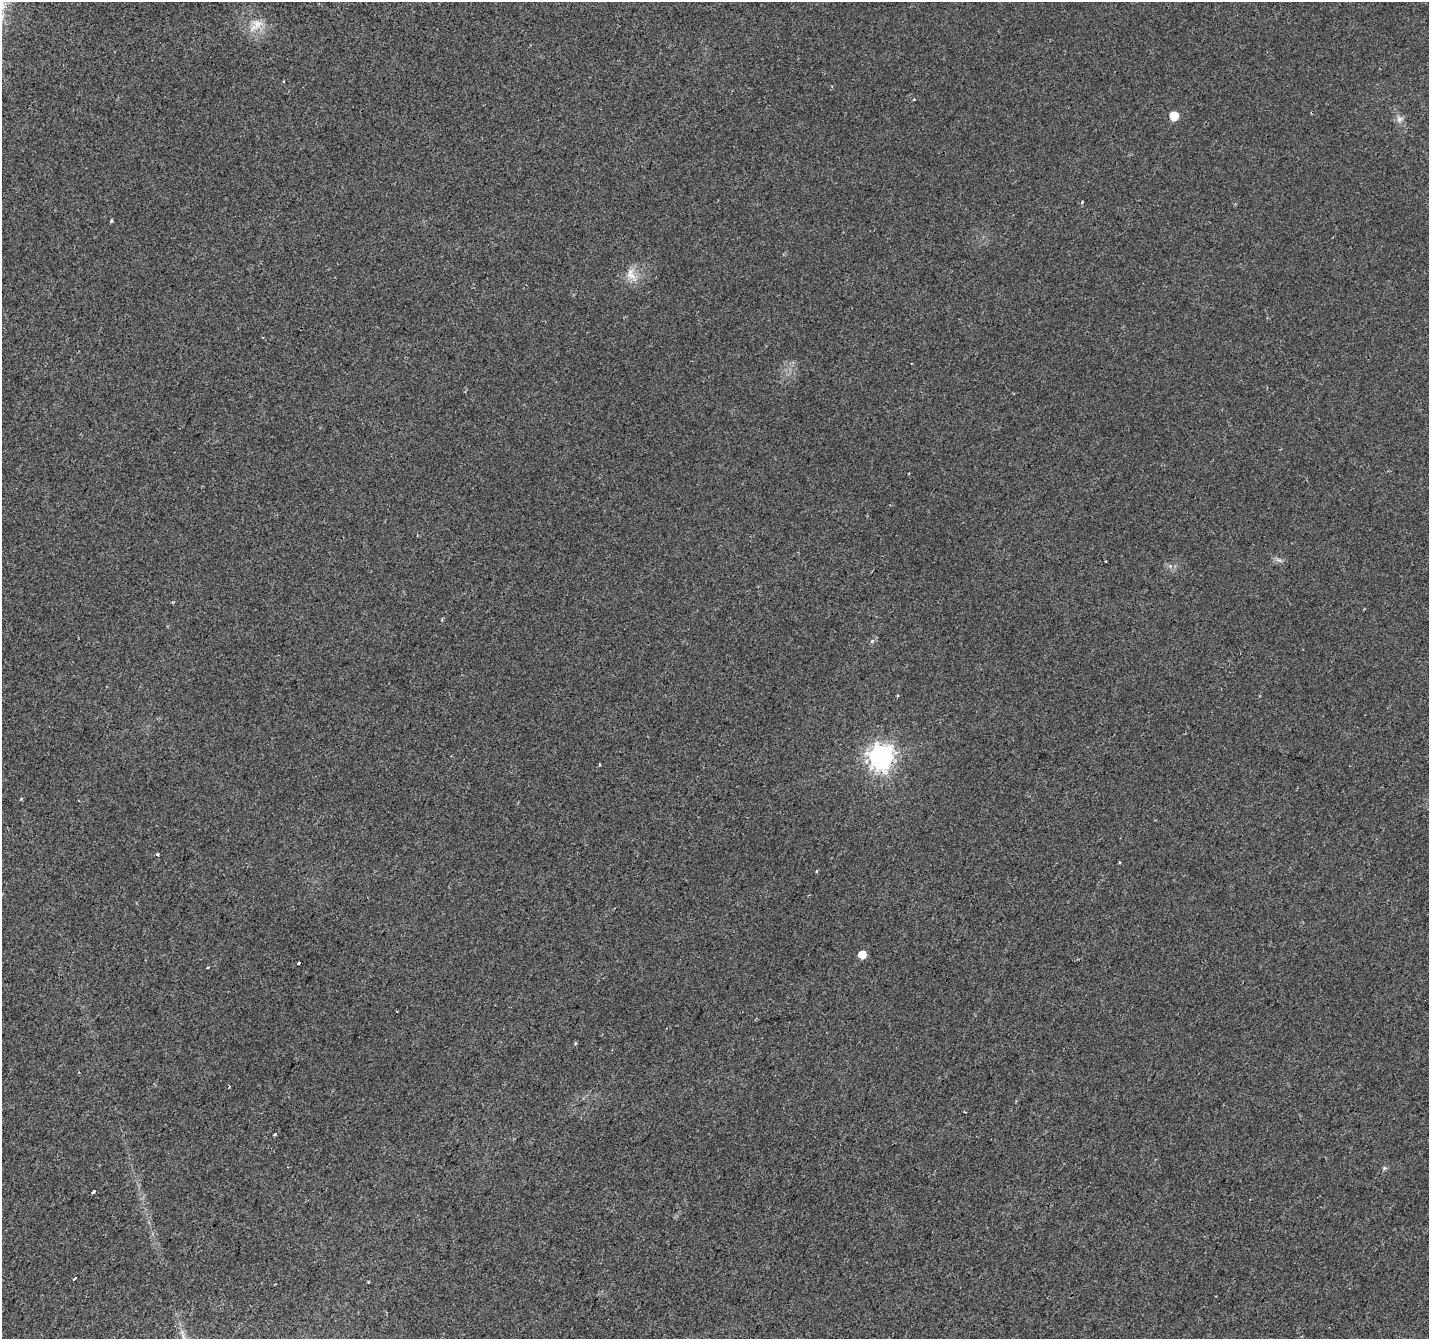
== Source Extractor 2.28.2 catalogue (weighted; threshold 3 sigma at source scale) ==
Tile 7 of 4 x 4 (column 3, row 2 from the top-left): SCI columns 2860-4286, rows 2944-4280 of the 5712 x 5819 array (HDU 1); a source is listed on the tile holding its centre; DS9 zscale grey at full resolution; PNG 1431 x 1341 px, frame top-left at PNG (2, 2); no overlay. Shown black and unused: <1% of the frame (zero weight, under 2 of 3 exposures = <1% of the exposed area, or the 3 px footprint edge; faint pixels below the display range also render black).
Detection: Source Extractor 2.28.2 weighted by HDU 2 'WHT'; one run over the whole footprint, this tile lists its part. Background 0.00855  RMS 0.0055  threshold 0.0247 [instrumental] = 3 sigma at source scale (4.5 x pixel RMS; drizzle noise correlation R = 1.50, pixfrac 1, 0.0396/0.0396 arcsec/px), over >= 5 px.
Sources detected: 25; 1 cosmic-ray / hot-pixel residue — not listed; the other 24 listed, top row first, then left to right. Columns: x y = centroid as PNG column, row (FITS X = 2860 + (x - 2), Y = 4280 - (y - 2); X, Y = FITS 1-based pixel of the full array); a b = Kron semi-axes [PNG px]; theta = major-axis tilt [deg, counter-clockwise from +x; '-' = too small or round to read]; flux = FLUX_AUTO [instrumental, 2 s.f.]
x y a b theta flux
256 25 24 13 41 8.5
284 81 4 2 - 0.48
914 99 3 3 - 1.3
1174 116 6 6 - 12
1399 119 8 8 - 2.5
1082 202 5 3 - 0.53
111 221 5 3 - 0.74
631 274 19 11 -71 6.4
1279 560 10 4 -26 1.6
1106 561 2 2 - 0.43
872 641 6 5 - 1.1
881 757 10 9 - 360
599 765 3 3 - 1.2
157 854 3 3 - 1.1
1119 862 3 3 - 1.1
862 954 6 6 - 7.4
299 963 3 3 - 6.3
208 967 4 2 - 0.42
575 1043 5 3 - 0.61
965 1112 3 2 - 0.53
275 1134 4 3 - 0.58
1384 1168 6 4 72 0.85
93 1192 3 3 - 1.2
74 1279 4 3 - 2.5